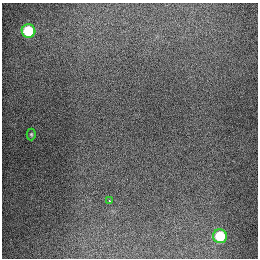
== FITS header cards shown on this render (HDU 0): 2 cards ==
NAXIS1  =                  256
NAXIS2  =                  256

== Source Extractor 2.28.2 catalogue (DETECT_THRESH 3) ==
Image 256 x 256 px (HDU 0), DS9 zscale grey, 1 PNG px = 1 image px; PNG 260 x 260 px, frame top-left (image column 1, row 256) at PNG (2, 3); each listed source drawn as its Kron ellipse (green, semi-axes under 4 px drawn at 4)
Background 1280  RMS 26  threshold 78.2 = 3 sigma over >= 5 px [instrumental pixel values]
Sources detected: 4; all 4 listed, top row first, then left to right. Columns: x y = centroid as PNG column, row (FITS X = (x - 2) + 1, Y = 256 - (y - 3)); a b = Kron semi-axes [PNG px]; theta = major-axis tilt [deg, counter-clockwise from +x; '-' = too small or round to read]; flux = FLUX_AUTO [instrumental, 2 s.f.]
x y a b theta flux
29 31 7 6 - 93000
31 134 6 4 -90 2200
109 201 3 3 - 3800
220 236 7 7 - 70000